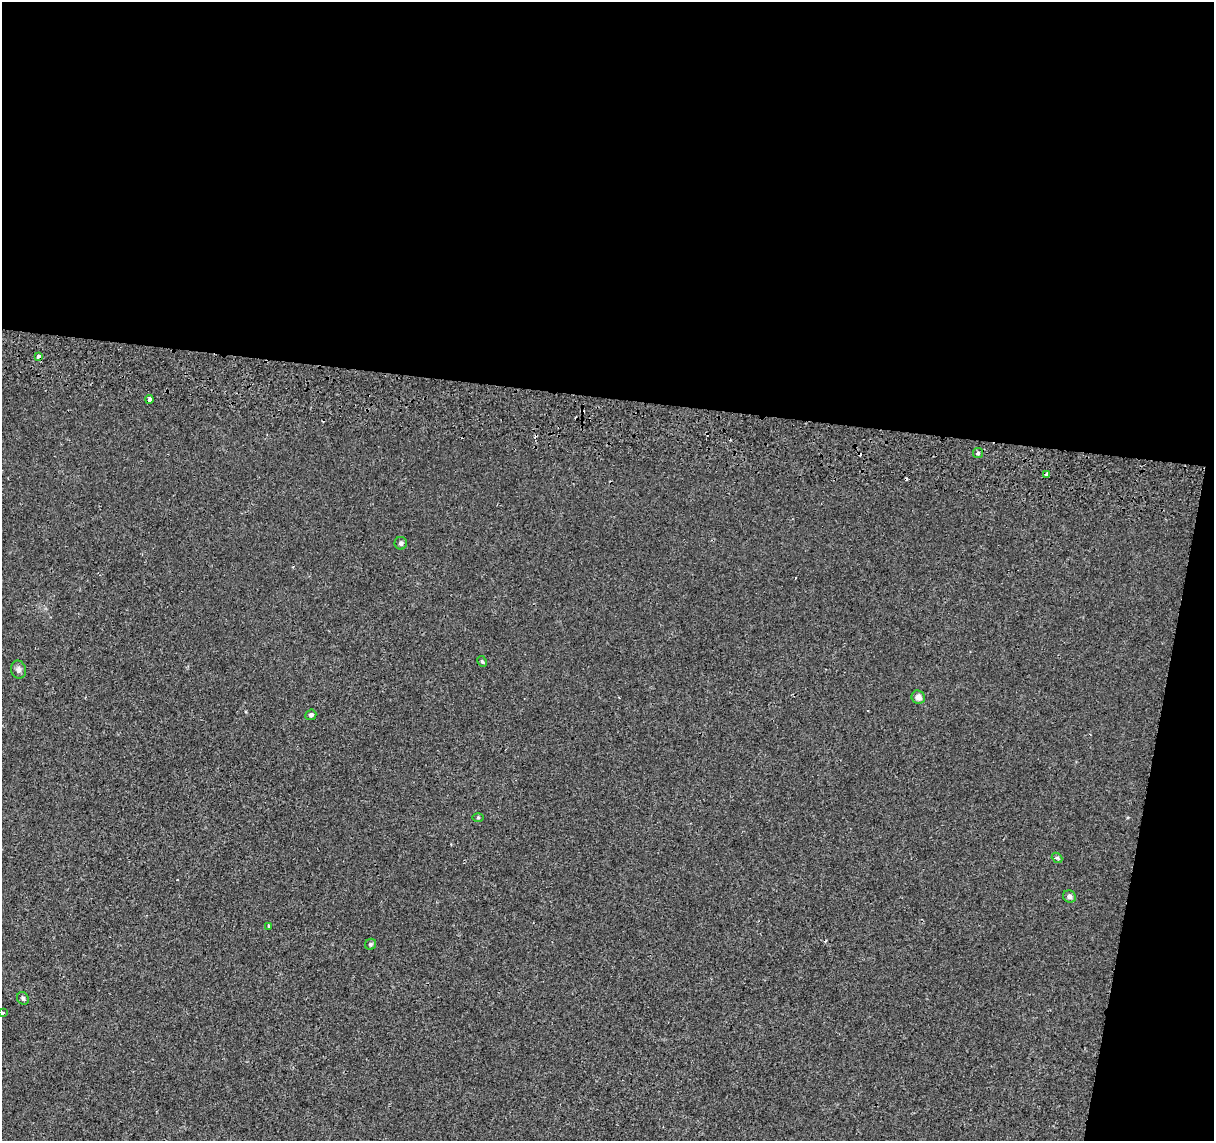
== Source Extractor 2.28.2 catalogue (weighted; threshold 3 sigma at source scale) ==
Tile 4 of 4 x 4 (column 4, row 1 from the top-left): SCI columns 3663-4874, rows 3700-4838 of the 4894 x 5182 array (HDU 1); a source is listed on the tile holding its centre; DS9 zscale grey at full resolution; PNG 1216 x 1143 px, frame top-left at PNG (2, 2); each listed source drawn as its Kron ellipse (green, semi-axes under 4 px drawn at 4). Shown black and unused: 38% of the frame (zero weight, under 2 of 3 exposures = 3% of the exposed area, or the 3 px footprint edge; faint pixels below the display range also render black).
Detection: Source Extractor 2.28.2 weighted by HDU 2 'WHT'; one run over the whole footprint, this tile lists its part. Background 5.13e-04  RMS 0.0039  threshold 0.0174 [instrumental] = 3 sigma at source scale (4.5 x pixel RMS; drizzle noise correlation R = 1.50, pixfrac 1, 0.0396/0.0396 arcsec/px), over >= 5 px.
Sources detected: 21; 5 cosmic-ray / hot-pixel residue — neither listed nor drawn; the other 16 listed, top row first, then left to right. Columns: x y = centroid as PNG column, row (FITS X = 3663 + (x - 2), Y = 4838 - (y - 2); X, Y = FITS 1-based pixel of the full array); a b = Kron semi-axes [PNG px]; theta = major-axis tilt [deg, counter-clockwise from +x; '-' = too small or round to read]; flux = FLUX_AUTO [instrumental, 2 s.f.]
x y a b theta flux
39 357 4 3 - 3.2
149 399 4 4 - 1.5
978 453 5 5 - 0.61
1047 475 4 3 - 2.9
401 543 6 6 - 0.98
482 661 6 4 -62 0.49
19 670 9 7 -76 1.5
918 697 7 6 - 2.3
311 715 5 5 - 0.82
478 817 6 4 1 0.43
1057 858 6 4 -39 0.65
1069 896 6 6 - 1.1
269 926 4 3 - 1.6
371 944 6 5 - 0.68
23 998 7 5 -56 0.81
3 1013 4 4 - 0.66
Overlapping masked pixels (flux is a lower limit): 1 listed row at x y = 39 357
Isophote crosses this tile's border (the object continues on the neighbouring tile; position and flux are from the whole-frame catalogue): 1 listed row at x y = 3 1013